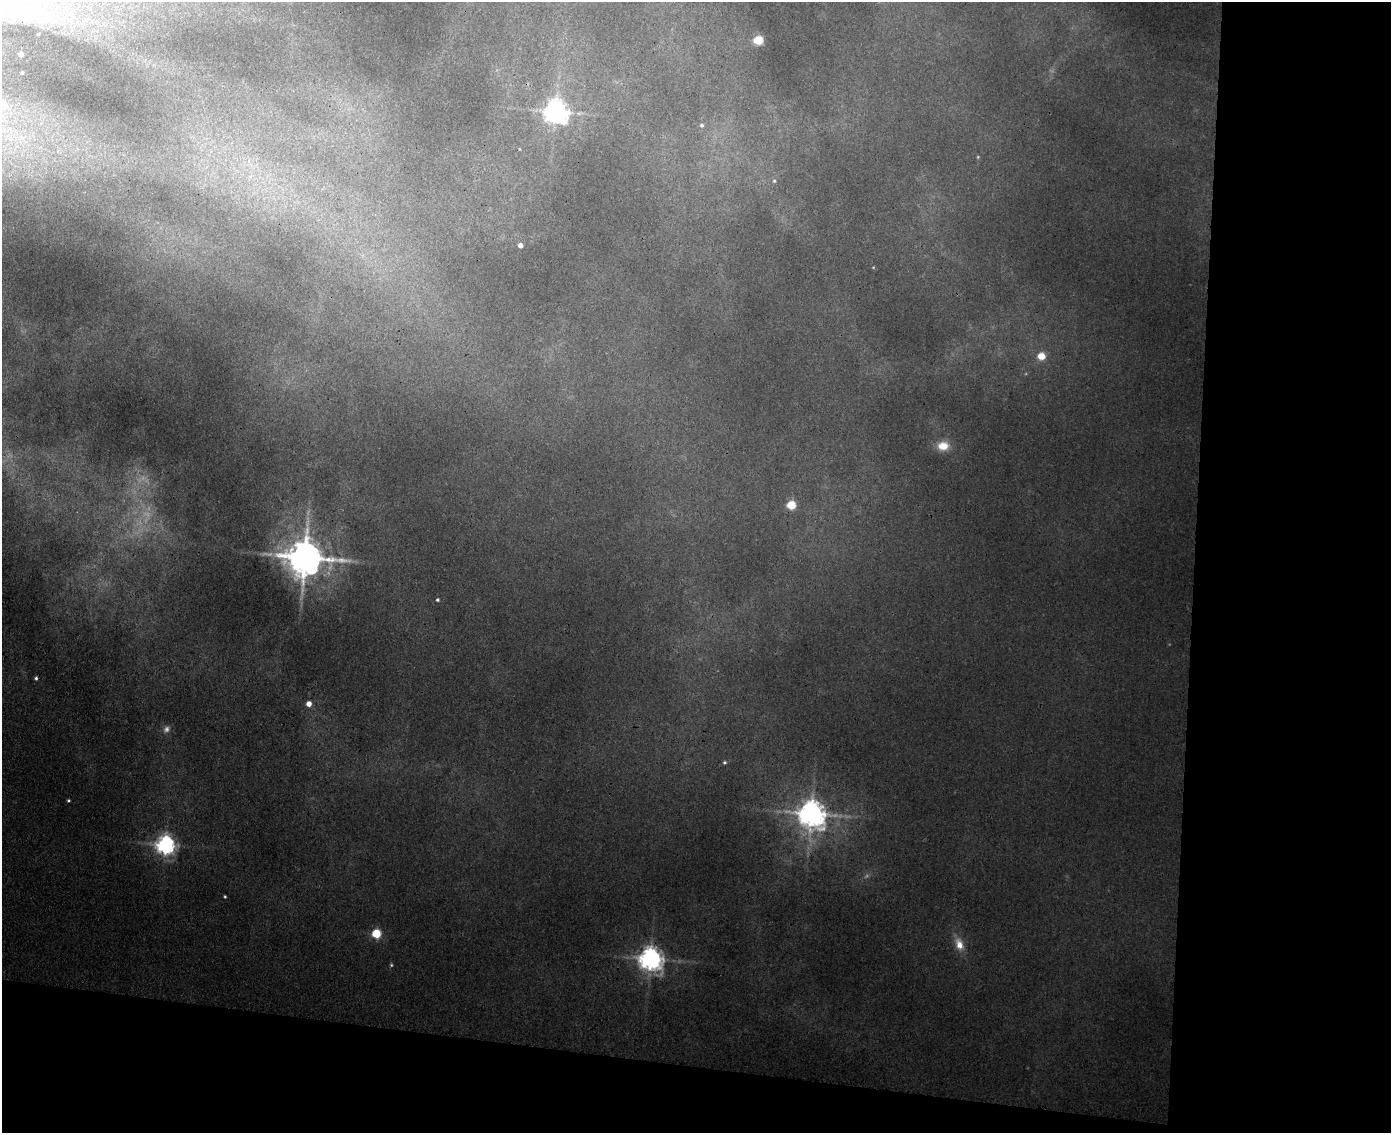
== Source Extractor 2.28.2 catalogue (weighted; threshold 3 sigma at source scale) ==
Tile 12 of 3 x 4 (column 3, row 4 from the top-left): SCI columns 3061-4449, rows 14-1144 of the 4623 x 4549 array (HDU 1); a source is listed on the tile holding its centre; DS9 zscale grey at full resolution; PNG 1393 x 1135 px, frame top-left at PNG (2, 2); no overlay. Shown black and unused: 20% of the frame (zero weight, under 3 of 4 exposures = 6% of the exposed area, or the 3 px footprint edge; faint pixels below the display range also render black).
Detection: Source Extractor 2.28.2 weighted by HDU 2 'WHT'; one run over the whole footprint, this tile lists its part. Background 0.123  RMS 0.0092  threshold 0.0412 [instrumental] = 3 sigma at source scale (4.5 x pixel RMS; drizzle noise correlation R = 1.50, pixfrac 1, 0.05/0.05 arcsec/px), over >= 5 px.
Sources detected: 23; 1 too faint to see at this stretch — not listed; the other 22 listed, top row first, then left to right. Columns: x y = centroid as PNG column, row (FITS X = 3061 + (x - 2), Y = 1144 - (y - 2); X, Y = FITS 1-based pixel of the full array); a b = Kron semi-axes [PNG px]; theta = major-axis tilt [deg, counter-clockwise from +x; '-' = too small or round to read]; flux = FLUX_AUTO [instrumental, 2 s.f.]
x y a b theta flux
758 40 5 5 - 40
21 54 4 3 - 2.5
22 73 3 2 - 0.67
4 105 6 5 - 7
556 112 7 7 - 630
702 125 5 4 - 1.2
774 181 5 3 - 0.79
520 245 4 4 - 4.1
1041 356 5 4 - 19
943 446 13 10 3 9.9
791 505 5 5 - 32
305 558 9 9 - 2000
437 600 4 3 - 1
36 678 4 3 - 1.3
309 704 5 4 - 5.4
724 762 5 3 - 0.91
811 814 8 7 - 860
165 845 6 6 - 350
225 897 4 3 - 0.72
376 934 5 5 - 39
959 945 14 9 -67 7.3
651 959 7 7 - 630
Isophote crosses this tile's border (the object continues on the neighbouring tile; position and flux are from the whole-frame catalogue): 1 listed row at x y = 4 105